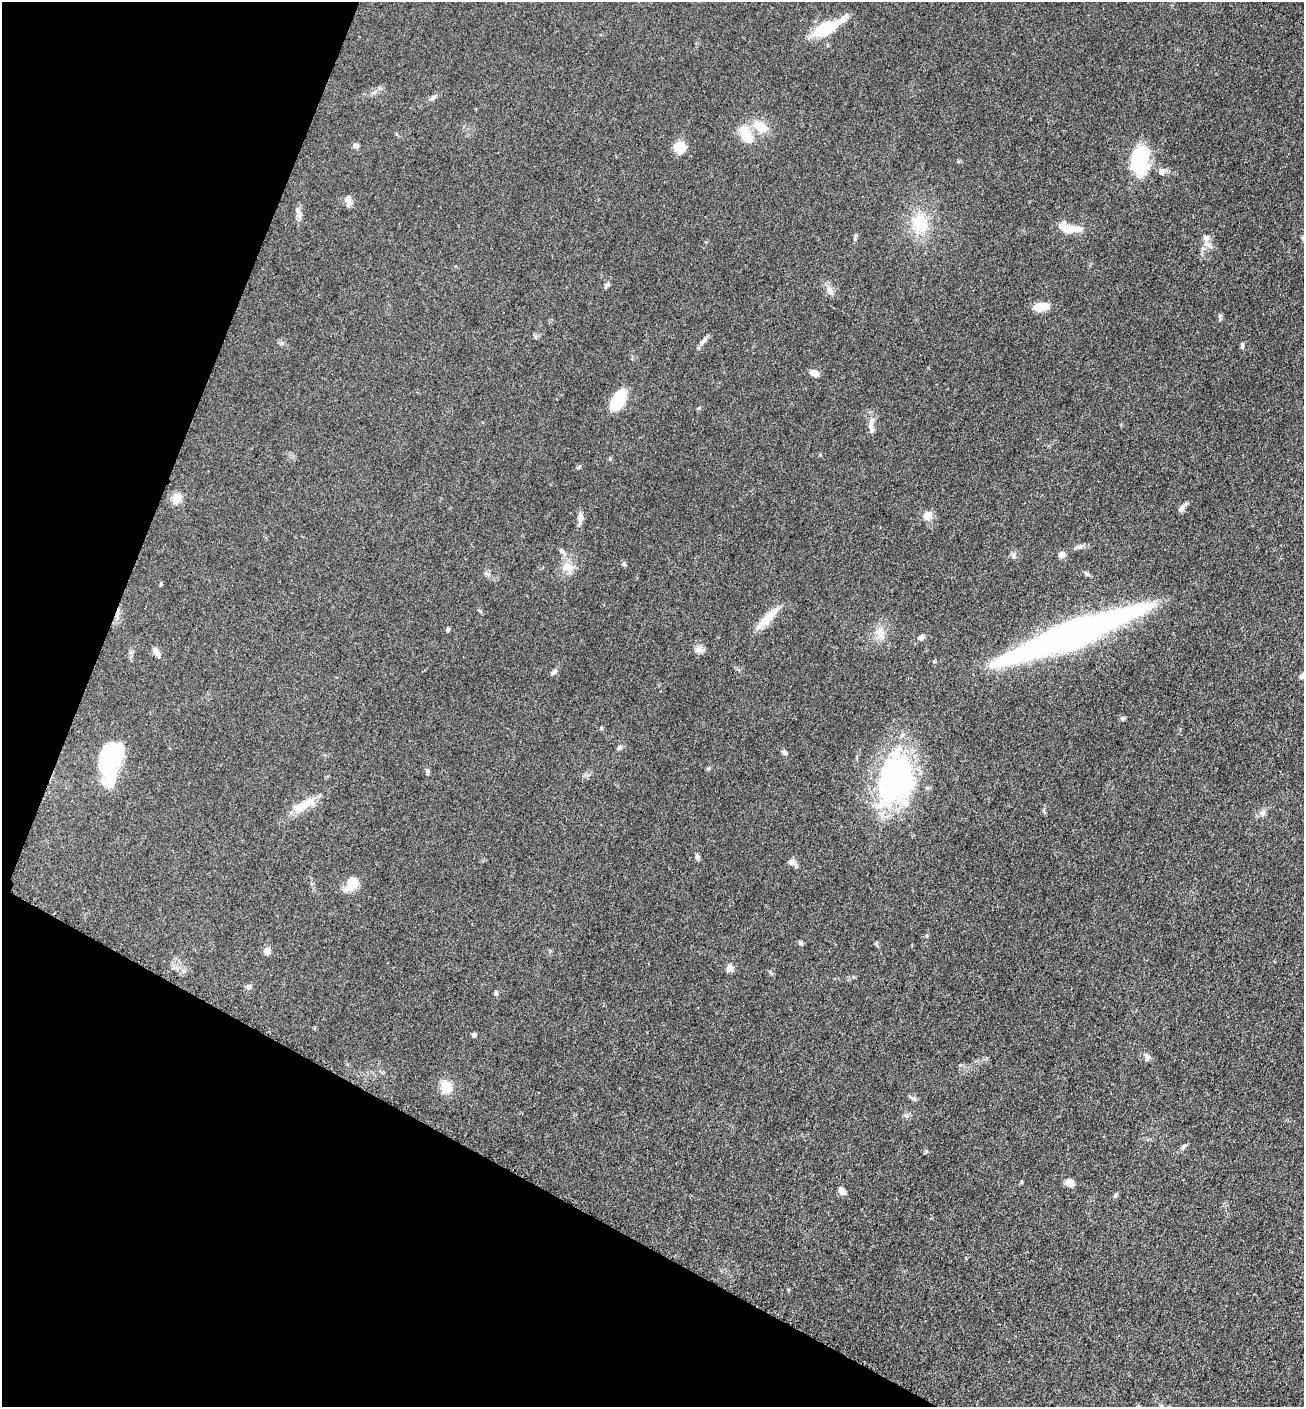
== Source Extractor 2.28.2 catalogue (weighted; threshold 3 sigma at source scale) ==
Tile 9 of 4 x 4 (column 1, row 3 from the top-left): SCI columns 291-1592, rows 1419-2823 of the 5654 x 5645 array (HDU 1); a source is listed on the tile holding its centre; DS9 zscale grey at full resolution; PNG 1306 x 1409 px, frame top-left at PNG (2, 2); no overlay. Shown black and unused: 22% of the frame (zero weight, under 3 of 4 exposures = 2% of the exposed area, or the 3 px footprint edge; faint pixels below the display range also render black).
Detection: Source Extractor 2.28.2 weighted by HDU 2 'WHT'; one run over the whole footprint, this tile lists its part. Background 0.0669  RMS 0.0062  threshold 0.0278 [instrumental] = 3 sigma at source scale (4.5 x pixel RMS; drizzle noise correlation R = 1.50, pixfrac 1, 0.05/0.05 arcsec/px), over >= 5 px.
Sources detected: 69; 4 inside a brighter object's white glare — not listed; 1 inside a brighter listed object's ellipse — not listed separately; the other 64 listed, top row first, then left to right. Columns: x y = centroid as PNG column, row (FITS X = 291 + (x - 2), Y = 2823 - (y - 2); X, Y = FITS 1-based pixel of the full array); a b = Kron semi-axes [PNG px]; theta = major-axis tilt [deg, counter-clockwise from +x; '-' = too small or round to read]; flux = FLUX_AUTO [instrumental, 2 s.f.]
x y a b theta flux
825 29 26 12 29 27
433 98 9 6 31 1.7
760 127 18 12 -26 11
746 135 19 10 -65 17
355 146 7 6 - 1.8
680 148 11 11 - 12
1139 165 26 15 65 42
1162 172 9 9 - 2.8
348 200 11 8 -68 3.7
298 210 10 6 -48 2
920 224 23 19 -71 21
1069 228 30 11 -10 9.7
1206 238 10 8 -33 2.8
607 285 10 5 46 1.5
830 291 15 6 -59 3.2
1041 307 15 9 7 9.8
703 341 14 5 45 2.3
1242 346 8 4 82 1.1
814 373 10 7 -19 4
617 401 17 10 56 34
871 427 23 7 -89 4
579 467 6 4 45 0.8
177 498 12 10 66 6.7
1181 508 10 6 51 2.5
927 516 5 5 - 21
580 518 14 7 86 3.8
1080 546 10 6 22 2
563 552 9 5 -27 1.5
1061 555 9 7 57 2.2
624 564 6 5 - 1
567 567 16 12 -7 6.7
766 619 37 9 44 10
448 629 6 4 61 0.94
1072 634 114 19 21 310
921 637 8 6 42 2.1
699 649 13 8 -10 3.2
156 651 11 6 -60 3
554 672 10 5 40 1.6
1303 675 8 5 48 2.2
1123 718 7 4 18 0.94
601 728 5 4 - 0.7
619 748 7 5 34 1.5
785 752 8 5 -57 1.4
111 762 50 19 84 39
708 768 6 4 19 0.7
428 771 7 5 -75 1.2
897 779 67 37 73 120
303 805 34 10 26 12
1262 813 9 8 - 2.5
697 857 8 5 -64 1.5
792 862 11 7 -20 2.4
352 883 19 14 72 8.7
801 943 6 5 - 1.1
267 951 8 7 - 3.6
729 968 8 8 - 3.5
249 987 7 6 - 1.6
496 993 6 5 - 1.1
474 1035 5 4 - 1.6
1147 1058 9 5 -66 1.6
446 1087 14 13 - 9.1
1021 1182 5 4 - 0.59
1070 1183 9 8 - 4.8
841 1191 10 6 -63 3.2
1115 1195 8 4 52 1.2
Isophote crosses this tile's border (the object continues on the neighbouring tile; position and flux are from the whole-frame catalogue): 1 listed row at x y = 1303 675
Unlisted compact peaks at least as high as the median listed source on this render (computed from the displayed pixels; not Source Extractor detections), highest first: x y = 1220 315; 699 408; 610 459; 960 1065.